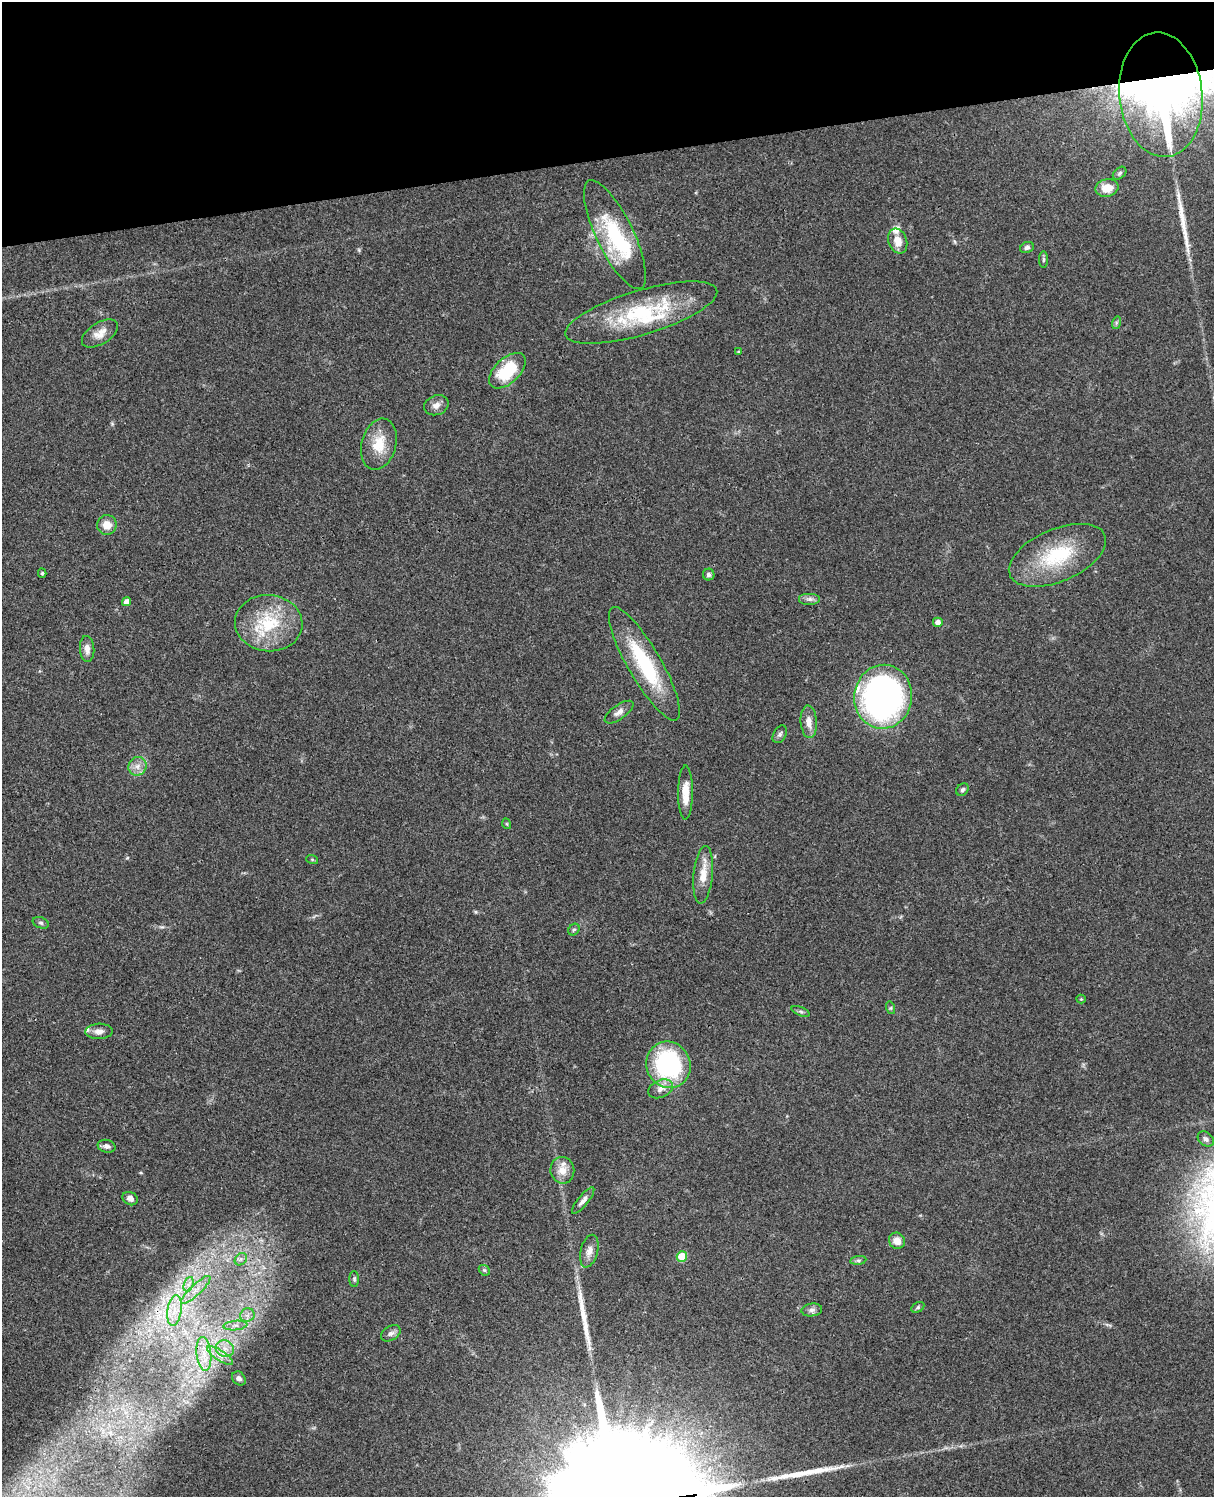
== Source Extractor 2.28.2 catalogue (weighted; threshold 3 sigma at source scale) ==
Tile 3 of 4 x 3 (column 3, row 1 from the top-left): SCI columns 2545-3756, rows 3269-4763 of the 5087 x 4927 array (HDU 1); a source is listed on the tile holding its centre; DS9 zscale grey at full resolution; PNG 1216 x 1499 px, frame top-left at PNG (2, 2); each listed source drawn as its Kron ellipse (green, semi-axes under 4 px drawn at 4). Shown black and unused: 10% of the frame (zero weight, under 3 of 4 exposures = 6% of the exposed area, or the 3 px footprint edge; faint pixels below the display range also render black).
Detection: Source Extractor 2.28.2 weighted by HDU 2 'WHT'; one run over the whole footprint, this tile lists its part. Background 0.0823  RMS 0.006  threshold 0.0271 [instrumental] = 3 sigma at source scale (4.5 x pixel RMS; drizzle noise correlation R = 1.50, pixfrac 1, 0.05/0.05 arcsec/px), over >= 5 px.
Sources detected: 76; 2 inside a brighter object's white glare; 3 long thin detections or spike segments (spike, bleed or trail) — neither listed nor drawn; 5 inside a brighter listed object's ellipse — not listed separately; the other 66 listed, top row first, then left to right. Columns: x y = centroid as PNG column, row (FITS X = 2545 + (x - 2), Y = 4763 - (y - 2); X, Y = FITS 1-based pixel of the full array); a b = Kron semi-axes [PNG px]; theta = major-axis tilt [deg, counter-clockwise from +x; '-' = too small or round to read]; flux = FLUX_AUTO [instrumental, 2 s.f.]
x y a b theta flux
1161 95 62 41 -84 320
1119 173 8 5 42 1.1
1107 188 11 8 13 8.4
615 235 60 18 -64 45
898 241 13 9 -70 7.4
1027 248 7 5 22 1.8
1044 259 8 4 90 1.1
641 313 79 22 17 55
1116 323 6 4 73 0.99
100 333 20 10 32 6.3
738 352 4 3 - 0.6
507 371 22 12 44 27
436 405 12 9 21 3.6
379 444 26 17 75 15
107 525 10 9 - 6.2
1057 555 52 26 23 42
42 573 4 4 - 0.95
709 575 6 5 - 1.6
810 599 11 6 0 2.2
127 602 4 4 - 3.1
938 622 5 4 - 3.3
269 623 34 28 -6 33
87 649 13 7 -86 3.9
644 664 65 16 -60 46
883 697 32 29 82 220
619 712 17 7 35 3.5
809 722 16 8 -86 5.3
780 734 9 6 60 1.8
137 766 9 9 - 3.9
962 790 7 5 45 1.2
685 793 27 7 90 10
507 824 5 3 - 0.57
312 859 6 4 -20 0.76
703 875 29 9 85 9.7
41 923 8 5 -18 1.2
574 930 6 5 - 1.1
1081 999 4 4 - 0.57
891 1008 6 4 -72 0.81
801 1011 10 3 -22 1.1
99 1031 14 7 2 3.5
668 1065 23 22 - 76
661 1089 13 8 23 4.2
1206 1139 9 6 -40 1.8
107 1146 9 6 -12 2.4
562 1170 13 12 - 6.4
130 1199 8 6 -29 3
583 1201 16 5 51 2.8
897 1241 8 7 - 5.6
589 1251 17 8 75 4.3
682 1256 5 5 - 18
241 1259 7 5 45 1.8
858 1260 8 4 7 1.2
484 1270 6 4 -43 0.98
354 1279 8 5 -89 1.1
189 1284 7 4 71 2.3
196 1290 19 5 43 5.8
918 1307 7 4 31 1
812 1310 10 6 6 2.3
174 1311 15 7 82 6.3
247 1315 7 6 - 2.9
235 1326 12 4 5 3
391 1333 10 7 31 2.3
225 1349 9 8 - 4.8
204 1354 17 7 -83 7.5
220 1356 15 5 -33 4.3
239 1378 7 6 - 2.3
Overlapping masked pixels (flux is a lower limit): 1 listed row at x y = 1161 95